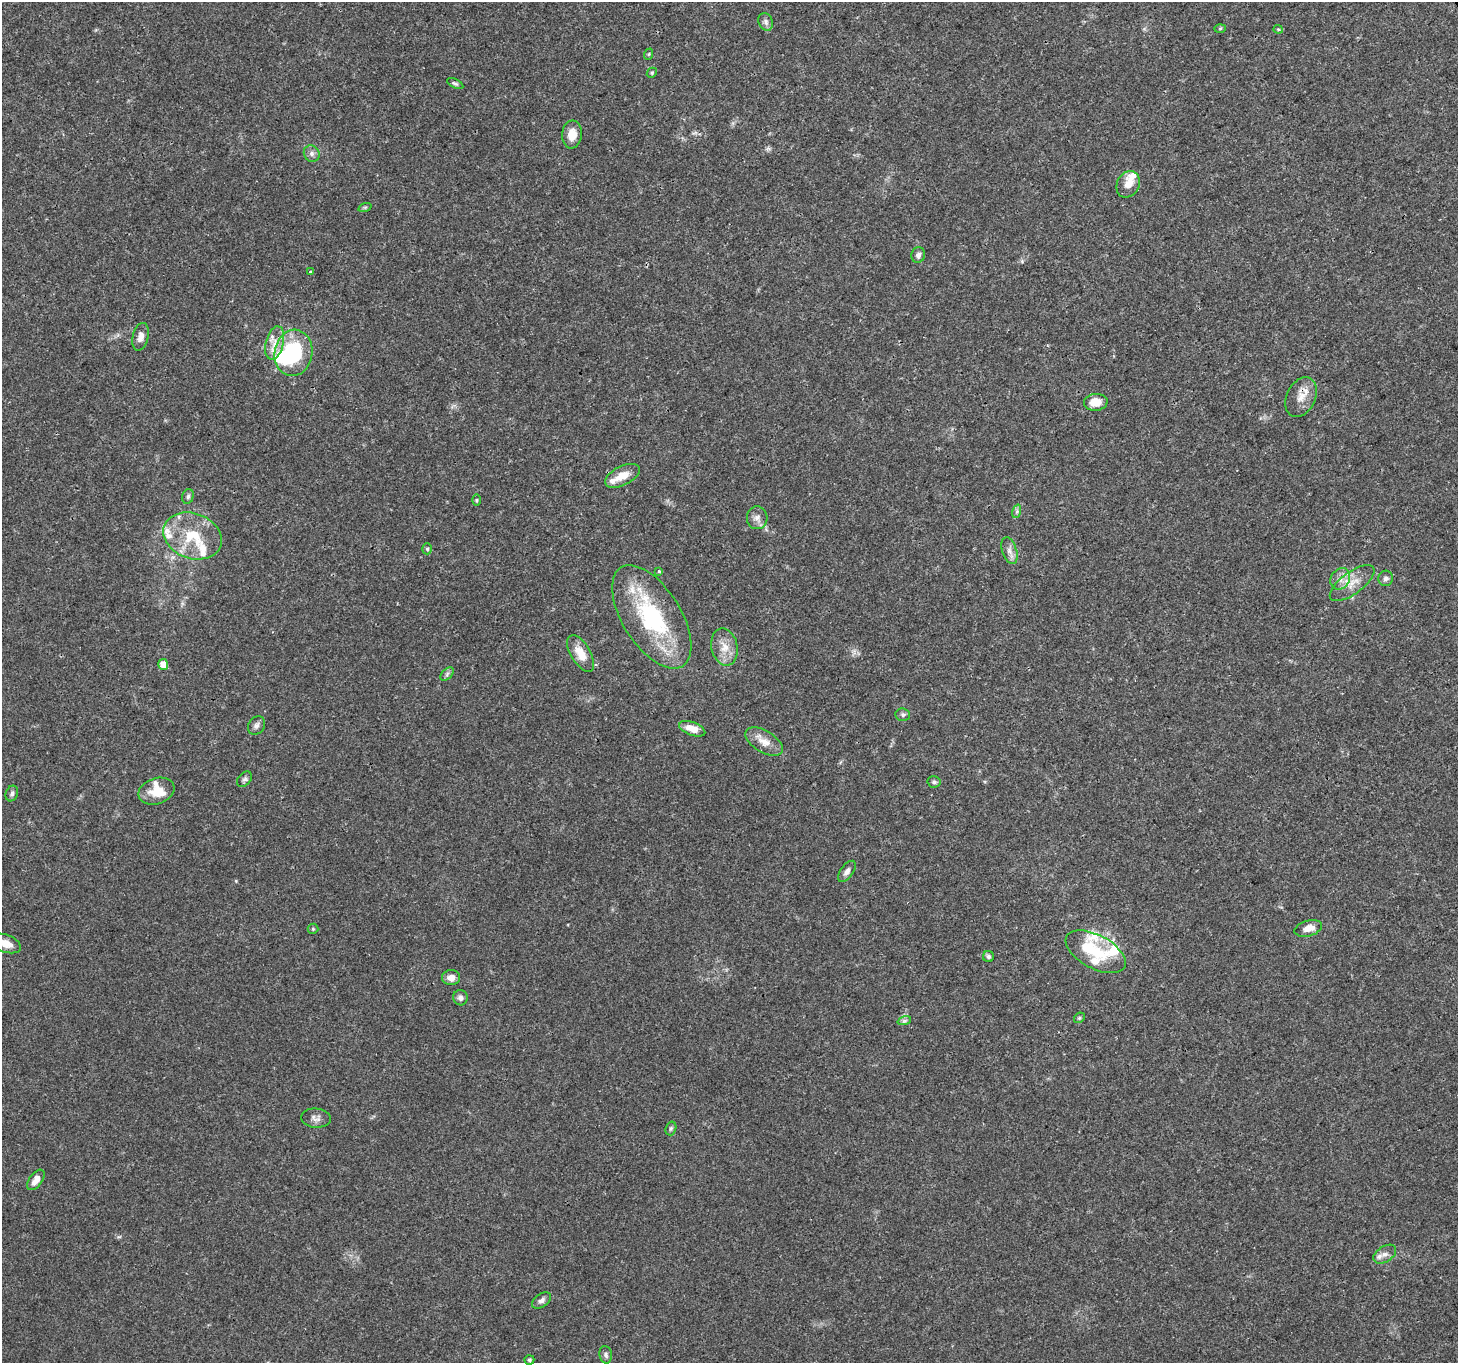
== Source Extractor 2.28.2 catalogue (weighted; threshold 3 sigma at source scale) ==
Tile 10 of 4 x 4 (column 2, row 3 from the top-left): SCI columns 1458-2913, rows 1473-2833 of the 5830 x 5727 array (HDU 1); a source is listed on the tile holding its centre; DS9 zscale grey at full resolution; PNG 1460 x 1365 px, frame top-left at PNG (2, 2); each listed source drawn as its Kron ellipse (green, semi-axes under 4 px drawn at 4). Shown black and unused: <1% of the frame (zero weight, under 3 of 4 exposures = <1% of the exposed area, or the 3 px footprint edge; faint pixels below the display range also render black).
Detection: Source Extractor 2.28.2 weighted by HDU 2 'WHT'; one run over the whole footprint, this tile lists its part. Background 0.0247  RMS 0.002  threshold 0.00883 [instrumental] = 3 sigma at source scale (4.5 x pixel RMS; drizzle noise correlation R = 1.50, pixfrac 1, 0.0396/0.0396 arcsec/px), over >= 5 px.
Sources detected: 72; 2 inside a brighter object's white glare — neither listed nor drawn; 11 inside a brighter listed object's ellipse — not listed separately; the other 59 listed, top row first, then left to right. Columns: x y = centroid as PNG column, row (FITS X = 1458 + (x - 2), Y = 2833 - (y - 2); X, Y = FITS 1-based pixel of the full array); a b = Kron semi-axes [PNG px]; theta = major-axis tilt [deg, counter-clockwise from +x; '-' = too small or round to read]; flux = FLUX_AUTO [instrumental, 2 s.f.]
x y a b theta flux
766 22 9 7 -68 0.66
1220 28 6 4 2 0.24
1278 29 4 4 - 0.28
649 54 6 3 70 0.22
652 73 5 4 - 0.29
455 83 9 4 -27 0.38
572 134 14 10 84 2.3
312 154 8 7 - 0.72
1128 184 14 11 61 2
365 207 7 4 18 0.27
918 255 8 6 70 0.72
311 272 3 3 - 0.26
140 337 14 8 76 1.3
275 343 17 9 76 2.3
294 353 23 19 81 16
1301 397 21 14 64 2.6
1096 402 12 8 5 2.7
622 476 19 9 26 2.9
188 496 7 5 73 0.47
476 500 6 4 90 0.24
1017 511 7 4 72 0.4
757 518 11 10 - 1.2
193 536 30 22 -20 8.6
427 549 5 5 - 0.34
1009 551 14 7 -72 1.2
659 571 4 3 - 0.4
1386 578 7 7 - 0.67
1340 579 11 9 57 1.5
1352 583 26 11 36 3
652 617 58 29 -58 22
724 647 19 13 -78 2.8
581 654 20 10 -59 3.1
163 664 5 5 - 2.7
447 674 8 5 47 0.48
903 715 7 6 - 0.46
256 726 9 8 - 0.74
692 729 13 6 -20 2.4
764 742 21 11 -31 2.3
245 779 9 6 49 0.56
934 782 6 5 - 0.45
156 791 18 13 19 3.4
12 793 8 6 69 0.53
847 871 12 6 54 0.91
1308 928 14 8 16 1.8
313 929 5 5 - 0.25
6 944 15 8 -21 2.2
1096 952 33 17 -28 7.7
988 957 5 5 - 0.49
451 978 9 7 5 1.4
460 998 7 7 - 0.74
1079 1018 6 4 44 0.32
904 1021 7 4 18 0.4
316 1118 15 9 -5 1.1
671 1128 7 5 73 0.38
36 1180 12 6 53 1.6
1385 1254 12 7 33 1.2
541 1300 11 6 35 0.8
606 1355 9 6 -79 0.59
529 1360 5 5 - 0.33
Overlapping masked pixels (flux is a lower limit): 3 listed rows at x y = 1301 397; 652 617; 163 664
Isophote crosses this tile's border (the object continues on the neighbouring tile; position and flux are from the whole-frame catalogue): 1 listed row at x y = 6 944